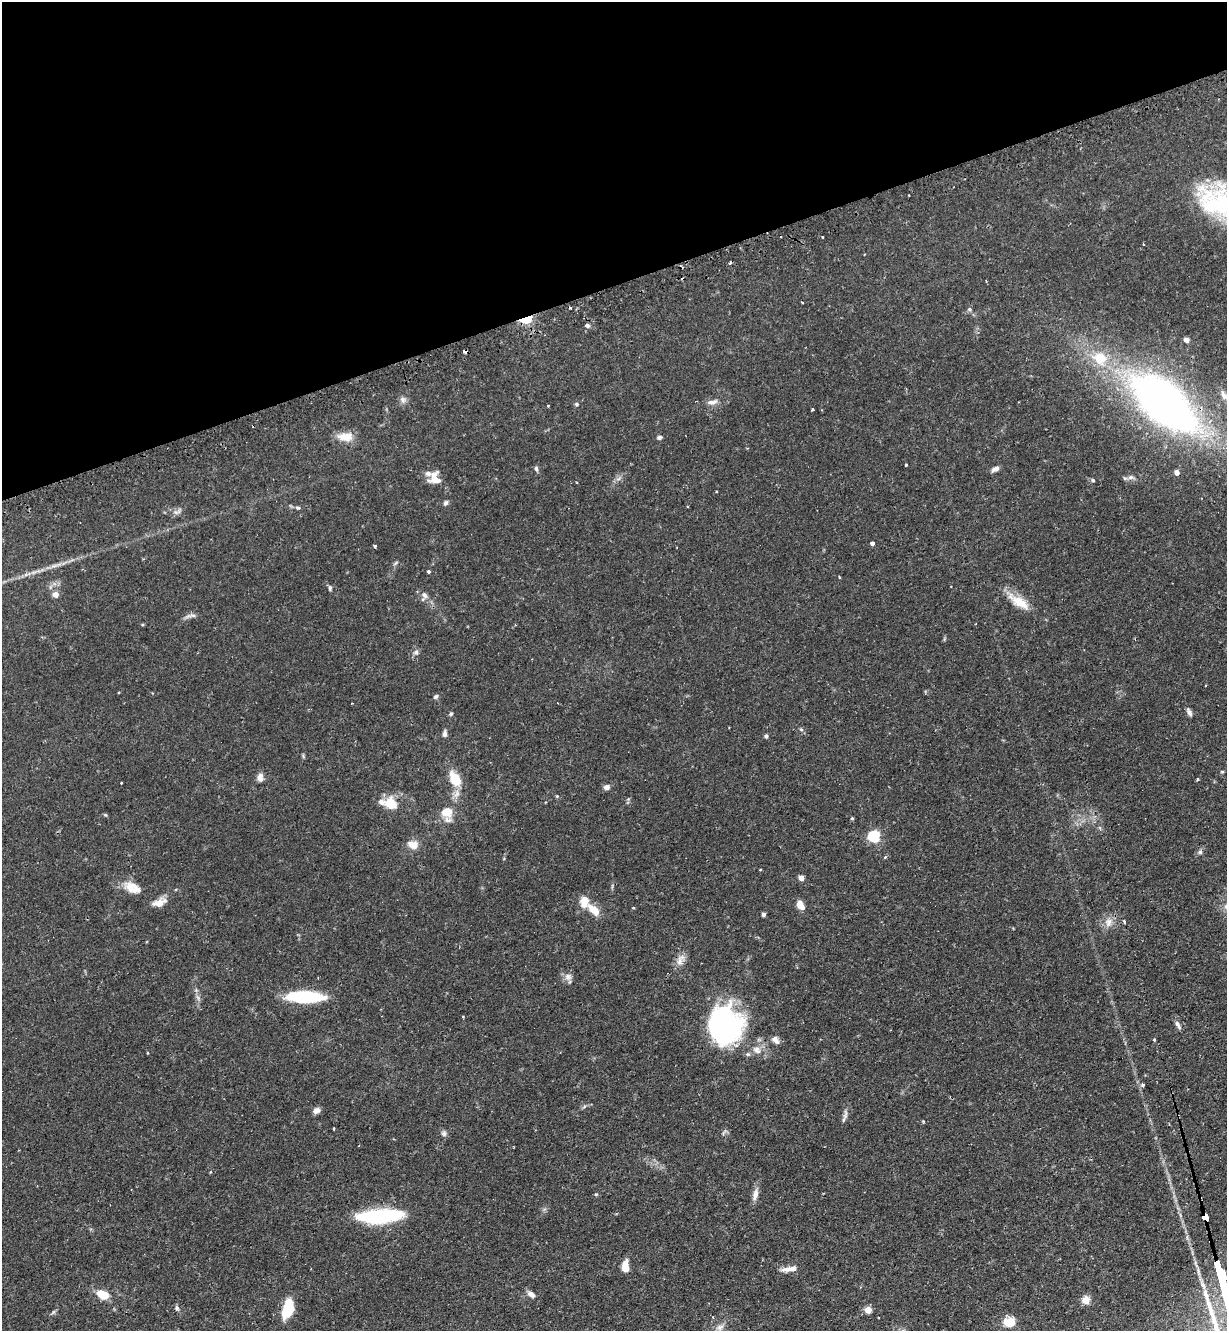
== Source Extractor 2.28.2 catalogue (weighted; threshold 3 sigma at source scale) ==
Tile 3 of 4 x 4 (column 3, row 1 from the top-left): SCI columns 2620-3844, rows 4023-5351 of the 5366 x 5390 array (HDU 1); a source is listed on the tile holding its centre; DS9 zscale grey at full resolution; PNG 1229 x 1333 px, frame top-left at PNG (2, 2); no overlay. Shown black and unused: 21% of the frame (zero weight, under 2 of 3 exposures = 4% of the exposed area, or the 3 px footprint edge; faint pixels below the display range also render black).
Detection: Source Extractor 2.28.2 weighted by HDU 2 'WHT'; one run over the whole footprint, this tile lists its part. Background 0.0647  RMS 0.0051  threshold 0.023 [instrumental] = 3 sigma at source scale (4.5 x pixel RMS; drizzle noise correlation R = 1.50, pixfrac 1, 0.05/0.05 arcsec/px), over >= 5 px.
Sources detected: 106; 1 inside a brighter object's white glare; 6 cosmic-ray / hot-pixel residue — not listed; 4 inside a brighter listed object's ellipse — not listed separately; the other 95 listed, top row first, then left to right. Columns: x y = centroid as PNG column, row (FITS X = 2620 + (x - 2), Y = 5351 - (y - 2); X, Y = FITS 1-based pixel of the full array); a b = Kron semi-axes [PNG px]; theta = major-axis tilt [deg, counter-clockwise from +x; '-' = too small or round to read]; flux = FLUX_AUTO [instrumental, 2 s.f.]
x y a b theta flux
909 195 2 2 - 0.48
822 237 3 2 - 0.6
1143 244 3 2 - 0.44
802 303 3 2 - 0.45
969 309 6 5 - 0.82
526 319 8 4 17 53
587 325 6 5 - 1.5
1186 340 7 6 - 1.7
1100 358 19 16 -34 14
1224 395 15 9 -51 3.5
403 400 9 9 - 1.9
712 402 15 6 11 2.6
1164 403 45 22 -42 400
576 404 5 5 - 0.95
548 406 3 2 - 0.52
813 409 3 3 - 0.55
346 437 20 11 1 6.6
659 437 7 5 13 1.1
905 465 3 3 - 1.1
536 469 7 5 -78 1.1
995 469 9 5 26 2.2
1177 472 4 4 - 3
1131 477 9 6 -13 1.5
435 478 17 15 -86 5.8
1093 480 5 4 - 0.77
446 503 7 5 59 1.2
298 508 6 5 - 0.82
177 512 12 6 12 1.9
872 543 4 4 - 1.4
375 546 4 3 - 0.85
54 565 14 4 11 2.3
428 572 4 3 - 1.2
330 588 7 4 90 0.92
55 594 6 5 - 3.6
424 595 10 7 -50 2.1
1019 602 31 11 -33 10
188 616 10 5 35 1.6
416 652 7 6 - 1.3
436 696 6 5 - 1
1189 712 10 5 -65 1.7
451 714 6 4 48 0.78
801 729 6 4 -19 0.66
445 734 8 5 89 1.7
766 736 5 4 - 1
1222 772 4 4 - 0.54
260 777 10 7 90 2.8
455 779 17 11 -59 11
1197 779 4 3 - 0.61
121 783 3 2 - 0.51
606 787 7 6 - 2.1
557 796 4 4 - 0.48
391 803 19 15 -41 8.1
447 812 13 12 - 7.7
852 818 4 4 - 0.49
874 836 6 5 - 55
413 845 14 9 -16 4.7
1200 852 6 6 - 1
885 857 4 3 - 0.78
801 878 4 4 - 4.3
132 887 23 13 -28 7.3
159 903 15 9 14 5.3
800 905 10 6 -64 4.9
633 908 4 3 - 0.41
593 910 13 7 -45 7.2
763 914 4 4 - 1.4
1108 922 14 11 69 4.3
1124 922 4 3 - 0.85
680 960 19 8 59 3.6
568 977 11 10 - 2.4
305 997 30 9 -1 44
198 998 9 4 -59 1.2
723 1024 38 33 -87 96
1178 1025 13 5 -60 1.8
775 1040 10 7 -47 2.5
1154 1040 4 3 - 0.74
757 1050 12 9 -36 3.6
1142 1085 4 4 - 1.5
316 1111 8 6 33 2.3
845 1115 15 5 81 1.9
334 1129 3 2 - 0.59
444 1133 8 7 - 1.4
755 1194 17 7 78 3
380 1216 47 13 3 44
1205 1217 6 4 -65 120
625 1267 9 5 -88 9.4
786 1269 16 7 1 2.9
1203 1285 14 4 -66 2.2
102 1294 10 7 -26 9.7
531 1294 9 6 -36 2.5
1086 1300 5 5 - 15
177 1308 6 6 - 1
287 1309 23 11 72 13
868 1310 5 4 - 10
1009 1322 14 11 -1 7.6
720 1327 11 7 27 2.4
Overlapping masked pixels (flux is a lower limit): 3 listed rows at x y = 526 319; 1164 403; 1205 1217
Isophote crosses this tile's border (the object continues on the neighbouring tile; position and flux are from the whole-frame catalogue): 1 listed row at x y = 1224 395